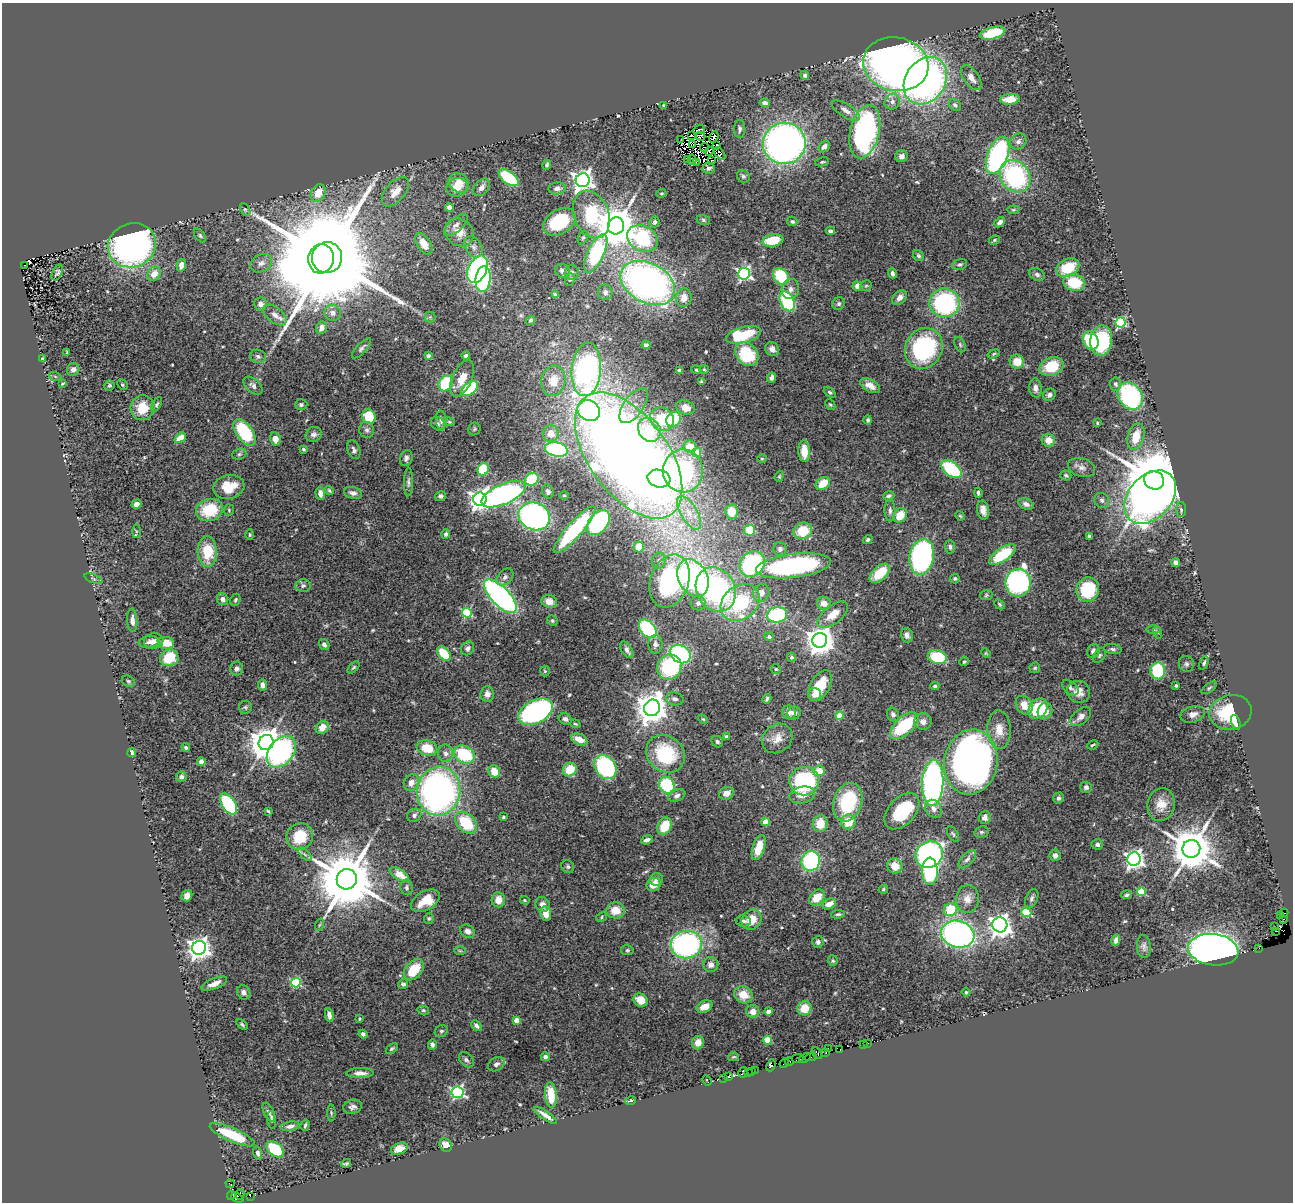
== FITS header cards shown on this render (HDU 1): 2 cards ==
NAXIS1  =                 1291
NAXIS2  =                 1200

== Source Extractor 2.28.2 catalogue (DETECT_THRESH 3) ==
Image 1291 x 1200 px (HDU 1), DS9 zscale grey, 1 PNG px = 1 image px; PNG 1295 x 1204 px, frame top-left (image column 1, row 1200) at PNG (2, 3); each listed source drawn as its Kron ellipse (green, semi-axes under 4 px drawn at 4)
Background 0.763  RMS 0.047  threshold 0.141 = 3 sigma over >= 5 px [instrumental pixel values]
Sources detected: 565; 7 with non-positive FLUX_AUTO (blend fragments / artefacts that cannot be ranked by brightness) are neither listed nor drawn; of the other 558, the 500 brightest by FLUX_AUTO listed and drawn (58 fainter detections omitted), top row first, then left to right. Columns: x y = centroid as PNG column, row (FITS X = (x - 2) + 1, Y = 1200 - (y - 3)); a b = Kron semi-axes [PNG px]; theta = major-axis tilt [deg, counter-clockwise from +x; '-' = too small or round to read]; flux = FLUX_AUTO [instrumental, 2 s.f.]
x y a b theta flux
993 33 13 6 15 160
896 64 33 26 -11 2100
805 75 4 4 - 7.7
971 78 14 7 -55 24
925 81 25 20 57 1200
1010 99 10 5 4 44
892 102 8 7 - 15
765 103 5 4 - 12
664 105 3 2 - 3.4
955 105 7 5 -43 7.7
846 111 16 6 -33 21
740 129 9 5 -89 8.8
699 130 6 2 24 5
865 132 27 14 77 660
691 136 3 2 - 5.3
700 136 5 3 - 8.4
714 137 6 2 65 6.9
681 140 4 2 - 6.1
1018 141 8 7 - 12
784 143 21 20 - 1600
693 144 3 2 - 3.9
716 145 2 2 - 3.6
704 147 4 3 - 6.2
824 147 6 5 - 16
709 151 5 3 - 3.7
720 154 7 3 -52 6.6
998 155 19 10 69 610
901 156 6 6 - 13
688 159 2 2 - 4
692 160 5 3 - 7.2
712 160 3 2 - 5.6
696 162 3 2 - 6.8
822 162 7 4 13 4.7
547 165 5 4 - 6.7
709 168 6 5 - 8.8
743 176 7 6 - 7.2
1015 176 17 14 -53 420
509 178 11 6 -37 200
583 180 7 7 - 2200
459 183 11 9 -36 40
457 187 11 9 18 44
482 187 10 6 50 15
557 188 9 6 5 14
395 192 17 9 49 37
318 193 9 7 59 51
661 193 5 4 - 3.9
449 207 4 4 - 17
245 209 7 4 -62 5.6
1013 210 6 4 6 3.9
591 214 24 17 -68 250
703 220 7 5 -17 5.2
792 221 5 4 - 5.6
559 222 17 12 32 160
655 222 5 5 - 8.1
1000 222 6 4 40 14
456 225 15 6 42 17
616 226 8 8 - 13000
830 231 4 3 - 9.3
459 232 15 13 -42 40
200 236 8 4 -53 5.8
583 238 7 5 63 5.7
642 238 16 12 -27 290
773 240 11 6 10 100
994 240 6 4 31 5.6
424 244 12 6 -57 45
132 245 24 21 21 1200
473 247 11 8 -56 16
596 253 21 8 65 320
918 256 6 5 - 6.6
327 258 15 15 - 130000
321 259 15 13 77 26000
261 263 11 8 29 19
960 264 8 5 17 6.7
25 265 3 2 - 15
181 265 6 4 76 20
1068 268 12 8 27 110
477 269 14 9 64 590
563 271 7 6 - 14
572 272 7 7 - 8.6
57 273 8 5 63 7.3
892 273 5 4 - 12
154 274 8 6 53 35
744 274 6 6 - 650
1037 274 8 6 -27 9.8
781 276 9 7 -54 160
483 279 13 7 84 290
570 279 6 5 - 5.6
648 283 29 20 -28 1600
1074 283 11 8 -15 120
857 286 5 4 - 24
866 286 6 5 - 5.2
790 289 10 8 76 17
605 292 8 7 - 11
555 294 4 3 - 4.6
684 298 9 7 79 32
899 298 8 6 43 22
787 301 10 7 -64 280
944 303 15 14 - 500
260 304 7 6 - 13
839 304 6 6 - 7.2
333 313 8 8 - 17
275 315 14 7 -38 23
430 317 5 5 - 4.9
530 320 5 4 - 5.6
1121 322 5 5 - 310
321 328 6 5 - 17
744 335 18 8 14 170
1091 340 9 7 -58 190
1101 341 15 11 81 210
646 345 4 4 - 7.5
960 345 8 5 -64 6.8
362 348 13 5 47 9.2
924 348 21 18 62 370
772 349 7 6 - 16
67 352 3 2 - 3.4
747 354 13 10 -46 160
994 354 6 4 21 4.4
258 356 8 6 -18 9.9
428 356 4 4 - 6
466 356 4 3 - 9
43 359 4 3 - 3.9
1017 362 7 7 - 52
1051 366 12 9 21 120
73 369 6 6 - 14
586 369 27 14 85 1000
704 369 4 4 - 3.5
680 370 4 4 - 11
696 370 5 4 - 4.4
55 376 6 4 -19 4.4
771 377 5 4 - 13
462 378 19 10 66 45
553 381 15 12 79 51
701 382 4 3 - 4.4
62 383 4 3 - 3.6
446 383 8 6 61 160
1115 384 6 5 - 8.3
109 385 5 5 - 5.9
122 385 6 4 -45 5.2
253 386 11 6 -41 13
870 386 11 6 -29 31
1035 388 9 6 -86 17
469 389 9 6 39 190
830 392 6 4 -43 5.8
1049 395 7 5 37 9.7
1130 396 15 11 -55 430
157 404 8 4 62 6
301 405 6 5 - 7
830 405 6 4 -47 4.1
634 406 20 10 55 43
685 407 9 7 -17 36
142 408 12 11 - 70
589 411 12 10 -32 770
369 416 7 6 - 100
662 419 12 11 - 130
674 419 8 6 49 160
441 420 9 5 -88 9.6
868 420 4 4 - 5.5
449 422 5 4 - 3.8
1097 423 3 3 - 3.6
438 424 8 6 -43 7.1
474 429 6 6 - 5.5
367 430 8 7 - 10
649 430 12 10 -53 110
244 432 15 8 -54 220
551 433 8 8 - 31
314 434 8 7 - 13
1136 436 13 8 74 61
180 438 6 4 39 53
275 439 6 5 - 29
1048 440 7 6 - 31
690 447 6 6 - 57
303 449 4 3 - 4.7
556 449 11 7 -12 380
354 450 10 6 -70 11
804 451 11 6 -86 47
697 453 4 4 - 110
239 454 7 5 22 6.2
629 455 73 39 -53 5500
406 458 8 6 71 9.8
762 459 4 4 - 3.6
1082 468 14 9 -18 20
483 469 6 5 - 160
951 469 11 7 -38 220
683 471 21 20 - 510
1066 475 5 5 - 5.7
779 476 6 4 70 4.1
532 479 7 6 - 130
659 479 11 8 -16 150
1154 480 10 9 - 39000
408 482 14 4 89 9.9
823 483 8 5 36 62
229 487 16 12 14 69
329 490 5 4 - 4.6
548 491 7 5 -66 11
320 493 6 4 -86 21
353 493 9 6 -15 14
978 493 5 3 - 5.8
504 494 24 10 24 880
564 495 5 3 - 3.5
440 496 6 5 - 8.5
889 496 6 4 20 6.9
1150 497 30 21 48 1700
480 499 6 6 - 2000
1102 500 8 7 - 9.6
136 504 5 4 - 18
1026 504 8 5 -24 14
209 510 13 11 18 130
229 510 5 5 - 4.2
890 510 11 5 -89 11
983 510 9 6 -79 22
1181 510 7 5 90 7.5
732 512 7 6 - 65
689 513 19 8 -59 46
900 515 8 6 46 52
534 516 16 13 -25 890
960 516 5 4 - 3.8
598 522 14 9 52 390
574 530 30 7 49 340
750 530 5 5 - 97
136 531 7 3 89 4.4
803 531 9 8 - 90
446 534 5 4 - 7
250 535 5 4 - 4
1089 536 4 3 - 6.3
868 540 5 4 - 7.6
639 547 5 5 - 47
950 547 7 5 -87 8.8
780 549 6 6 - 11
207 552 15 9 -87 110
1002 555 15 6 34 160
922 557 18 12 80 760
659 561 8 7 - 11
1176 562 4 4 - 15
752 564 14 11 45 420
793 566 38 12 7 650
880 573 12 7 42 95
505 577 10 6 46 13
693 578 20 14 -62 640
955 578 5 4 - 5.8
93 579 10 4 -22 6.1
669 581 27 19 70 570
1018 583 14 12 82 840
303 586 7 6 - 9.5
716 589 23 19 -62 670
1088 590 12 11 - 170
761 593 9 8 - 24
986 595 6 5 - 4.6
500 596 21 9 -46 880
222 599 6 5 - 17
235 600 6 5 - 5.8
549 601 8 6 -16 27
740 602 21 16 40 300
698 603 7 7 - 13
824 603 7 6 - 29
1000 604 6 4 -43 4.7
467 613 5 4 - 240
777 615 10 8 6 280
833 615 18 9 37 48
132 620 12 5 -87 17
552 621 6 5 - 4.7
648 629 10 7 -49 340
1154 630 7 4 -1 5.6
1157 632 6 4 -70 4.8
907 635 7 6 - 12
769 637 4 4 - 10
820 640 7 7 - 4500
154 641 10 8 15 17
149 642 10 5 6 13
166 643 8 6 -7 52
324 644 6 4 -54 13
655 644 9 7 89 14
468 648 7 6 - 13
1113 649 9 5 -6 7.8
627 650 9 5 -57 14
1093 651 7 6 - 16
986 653 5 4 - 3.5
444 654 8 5 -45 110
680 654 11 8 -32 330
1099 655 8 5 53 6.4
791 657 4 4 - 7.8
937 657 10 7 -17 160
169 658 9 8 - 110
964 662 5 3 - 3.6
1204 663 7 4 65 6.8
1186 664 8 7 - 9.9
353 667 7 4 47 4.9
669 667 13 12 - 250
1035 668 5 5 - 4.7
237 669 7 6 - 11
776 669 5 4 - 4.2
545 671 5 5 - 4.3
1158 671 8 7 - 200
128 681 7 5 -32 5.3
263 685 5 4 - 18
820 686 17 9 61 100
935 686 4 3 - 5.5
1176 686 3 3 - 4.4
1070 688 9 6 -41 8.7
1209 688 9 3 36 4.9
1078 692 11 11 - 31
487 694 7 6 - 21
815 694 6 6 - 25
675 699 9 6 -10 12
767 699 5 3 - 6.2
1024 705 10 7 -56 42
245 707 6 6 - 5.8
652 708 8 8 - 5900
1038 709 11 8 50 160
1045 711 8 7 - 31
536 712 18 11 28 600
789 712 7 6 - 19
1230 712 21 17 13 160
794 713 7 6 - 12
1193 714 12 8 17 22
893 715 7 6 - 11
839 716 4 4 - 68
1081 717 12 7 41 18
565 719 6 5 - 11
703 719 5 4 - 3.7
923 721 9 8 - 19
1236 722 8 4 -74 26
575 724 5 4 - 3.9
904 726 17 9 42 200
322 727 7 6 - 40
999 730 19 11 -86 47
726 737 4 3 - 4.9
777 738 16 13 39 37
579 739 8 5 -24 34
266 742 8 7 - 6800
717 742 6 5 - 6
1093 745 6 2 25 4.1
186 747 4 4 - 6.5
427 748 10 7 -15 88
281 752 18 12 52 570
132 753 4 4 - 14
446 753 8 7 - 15
464 754 11 8 -31 180
665 754 20 17 -41 210
201 762 4 4 - 11
971 762 32 26 80 1900
605 767 13 10 -56 360
570 769 7 6 - 64
494 771 6 5 - 50
819 771 6 5 - 54
181 777 5 5 - 8.3
804 781 15 14 - 370
411 782 8 7 - 22
933 783 23 10 87 960
667 785 9 7 -60 200
1086 787 6 5 - 11
439 791 24 21 84 1200
726 793 7 6 - 22
802 795 13 8 12 30
677 796 9 5 23 9.8
1058 798 5 5 - 8.1
848 802 20 14 73 220
229 804 12 7 -55 260
1161 805 17 13 81 45
934 809 9 7 -54 22
268 811 4 2 - 4.1
902 811 21 13 47 200
414 815 7 6 - 9.2
503 817 3 3 - 3.8
985 817 6 6 - 13
765 822 4 4 - 60
848 822 7 7 - 66
466 823 13 9 -47 140
820 824 8 7 - 55
665 826 9 6 61 76
981 832 7 5 13 6.6
953 834 8 5 -58 6.1
300 836 14 13 - 110
647 840 6 3 22 9.8
1097 844 6 5 - 9.2
759 847 13 6 72 66
1191 849 9 9 - 14000
305 854 9 3 -45 7
929 855 14 12 35 810
1055 855 6 5 - 12
967 859 11 5 47 13
1134 859 7 6 - 1600
811 861 10 9 - 380
895 866 8 7 - 48
568 867 7 6 - 6.8
930 871 13 8 -89 360
399 875 11 5 -33 61
347 879 10 10 - 33000
657 879 6 6 - 11
654 884 7 6 - 40
407 887 8 6 -80 8.6
883 889 5 4 - 4.5
1141 892 4 4 - 130
1127 895 5 3 - 6
187 896 6 5 - 20
817 897 9 6 46 56
967 899 14 11 83 33
1032 899 10 6 65 9.4
498 900 7 7 - 28
525 900 5 4 - 3.6
425 901 16 9 30 61
542 904 7 7 - 21
829 904 7 5 25 30
616 910 9 8 - 46
951 910 7 6 - 120
1026 912 5 4 - 200
546 913 7 5 -80 37
1284 913 4 3 - 69
838 914 7 4 8 6.3
1281 915 3 2 - 18
602 917 6 4 31 4.5
429 918 5 5 - 4.7
1283 919 3 2 - 9.5
752 920 11 9 48 58
743 921 7 5 -8 8.8
319 925 6 4 70 4.4
1000 925 7 7 - 2200
1275 926 2 2 - 18
468 931 8 6 -33 15
1276 931 4 2 - 17
958 934 17 13 -15 1000
1116 940 6 4 73 11
818 942 6 6 - 9.6
686 945 16 13 8 670
1144 946 11 7 -86 12
199 948 7 7 - 2400
1259 948 3 2 - 4.9
627 950 6 5 - 5.7
1213 950 25 15 -7 4900
460 951 6 4 -1 4.1
833 961 5 5 - 5.2
711 965 7 7 - 17
414 970 12 8 49 96
296 983 5 4 - 220
214 984 14 5 22 25
403 984 5 5 - 9.9
244 992 7 6 - 14
966 992 4 4 - 3.7
743 995 9 8 - 43
640 1000 7 6 - 52
705 1007 8 5 23 32
804 1008 7 7 - 54
423 1010 6 4 -13 5.1
753 1011 6 6 - 23
768 1011 4 4 - 12
329 1015 7 4 -80 13
360 1019 4 3 - 3.4
516 1020 4 4 - 46
242 1024 6 3 -38 5.1
476 1026 6 4 -47 10
441 1031 7 6 - 5.8
363 1034 4 4 - 10
767 1040 4 4 - 110
698 1043 7 6 - 27
867 1043 3 2 - 10
863 1044 3 2 - 17
432 1045 5 4 - 9.8
828 1048 2 2 - 11
392 1049 7 3 36 4.9
840 1050 3 2 - 9.6
817 1053 6 2 -58 16
826 1053 3 2 - 6.3
545 1057 4 4 - 12
733 1057 5 4 - 4.2
811 1057 6 3 27 25
798 1058 6 4 12 30
805 1058 6 3 23 25
466 1060 9 6 -46 9.4
789 1062 4 3 - 20
784 1063 5 2 - 7.3
496 1064 9 6 32 12
771 1065 6 4 68 44
755 1070 2 2 - 27
752 1071 3 2 - 31
743 1072 6 4 59 72
748 1072 2 2 - 14
360 1073 13 5 1 21
729 1077 3 3 - 22
724 1078 2 2 - 4.6
707 1080 5 3 - 8.9
457 1092 6 6 - 560
551 1095 12 6 -84 64
631 1100 5 3 - 4.2
353 1107 9 7 15 14
269 1112 10 5 -65 9.5
331 1113 8 3 -90 4.6
546 1115 13 3 -34 19
272 1120 8 4 -85 11
305 1125 6 3 74 5.6
290 1126 9 4 10 13
232 1135 24 6 -23 140
446 1145 7 6 - 30
275 1149 10 6 -41 170
399 1149 9 5 19 28
258 1153 6 4 -74 9.7
346 1163 5 3 - 4.6
230 1184 4 2 - 11
240 1194 5 2 - 9.8
231 1195 4 3 - 6.6
250 1196 2 2 - 10
237 1198 7 3 -27 18
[58 fainter detections neither listed nor drawn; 7 non-positive-flux detections neither listed nor drawn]